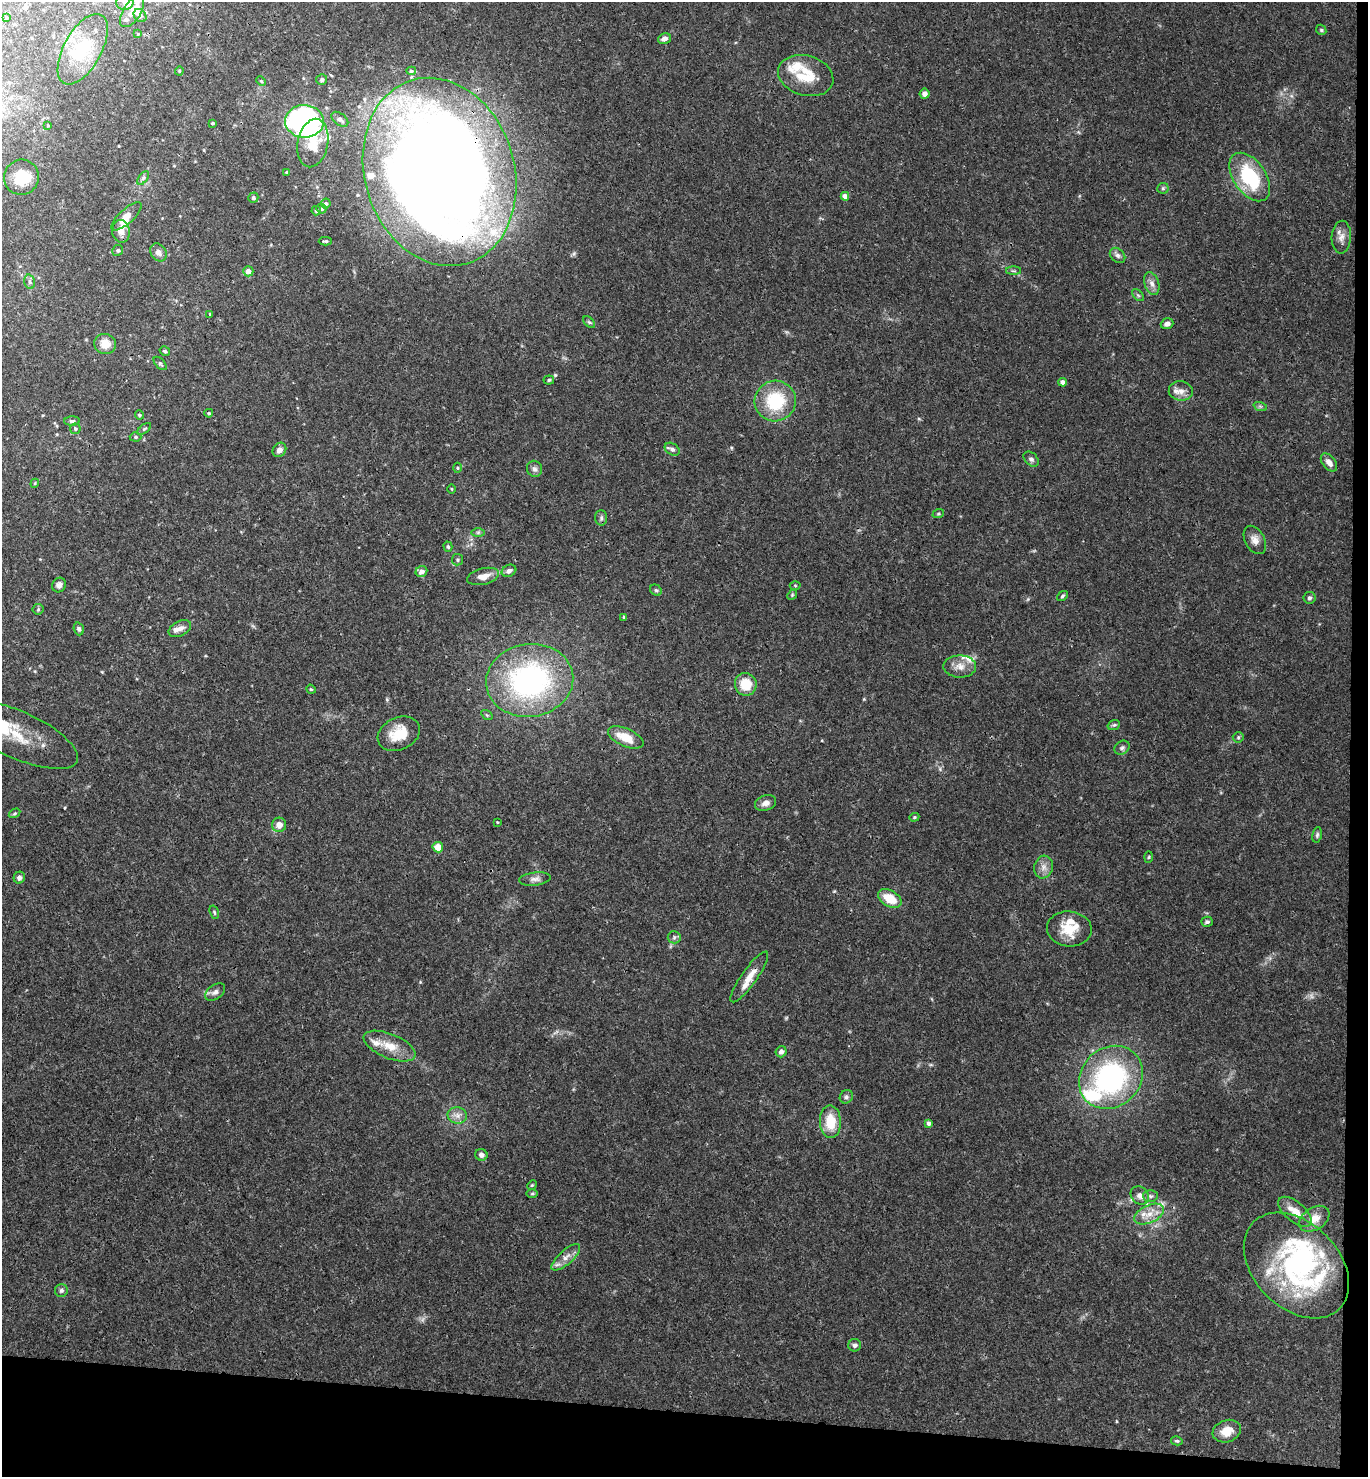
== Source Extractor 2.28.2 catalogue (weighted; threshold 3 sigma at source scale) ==
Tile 9 of 3 x 3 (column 3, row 3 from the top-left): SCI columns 2893-4258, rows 10-1484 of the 4516 x 4442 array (HDU 1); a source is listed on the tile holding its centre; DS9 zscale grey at full resolution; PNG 1370 x 1479 px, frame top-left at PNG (2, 2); each listed source drawn as its Kron ellipse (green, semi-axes under 4 px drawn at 4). Shown black and unused: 6% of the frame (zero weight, under 3 of 4 exposures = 6% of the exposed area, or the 3 px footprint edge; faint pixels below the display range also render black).
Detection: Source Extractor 2.28.2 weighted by HDU 2 'WHT'; one run over the whole footprint, this tile lists its part. Background 0.0362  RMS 0.0029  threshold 0.0131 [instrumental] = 3 sigma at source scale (4.5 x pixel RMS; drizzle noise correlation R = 1.50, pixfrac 1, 0.05/0.05 arcsec/px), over >= 5 px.
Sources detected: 157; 1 too faint to see at this stretch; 1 inside a brighter object's white glare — neither listed nor drawn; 19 inside a brighter listed object's ellipse — not listed separately; the other 136 listed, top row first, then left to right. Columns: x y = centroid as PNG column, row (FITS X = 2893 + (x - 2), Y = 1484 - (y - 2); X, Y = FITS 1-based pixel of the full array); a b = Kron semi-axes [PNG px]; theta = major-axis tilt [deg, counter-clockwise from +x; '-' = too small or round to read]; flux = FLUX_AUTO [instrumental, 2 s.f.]
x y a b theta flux
125 2 8 8 - 1.4
132 12 17 8 58 3.2
140 16 7 5 -46 1.1
6 18 4 2 - 0.25
1321 30 5 4 - 0.41
138 34 4 2 - 0.2
664 39 6 5 - 1.4
83 49 39 19 61 13
179 71 4 4 - 0.3
411 71 5 4 - 0.45
806 76 28 20 -16 9.6
322 80 5 5 - 0.76
261 81 5 3 - 0.32
925 94 5 5 - 1.4
340 119 10 6 -39 1.1
304 121 19 16 -2 91
212 123 3 2 - 0.38
48 125 3 3 - 0.3
313 143 24 15 79 7.7
287 172 4 3 - 0.36
440 172 96 75 -73 550
22 177 18 17 - 7.3
1250 177 27 16 -55 20
143 178 8 4 53 0.6
1163 188 5 5 - 0.44
845 196 4 4 - 2
253 198 5 4 - 0.44
326 204 5 5 - 0.7
321 209 5 4 - 0.47
316 211 5 4 - 0.58
126 216 19 7 42 3
121 231 11 8 -80 2.3
1341 237 16 9 87 2.1
325 241 6 3 1 0.5
118 250 5 5 - 0.54
158 252 10 7 -55 1.4
1118 255 8 6 -44 0.9
248 271 5 5 - 1.9
1013 271 7 4 0 0.49
30 282 7 5 -75 0.65
1152 283 12 7 -72 1.6
1138 295 7 4 -45 0.5
210 314 4 3 - 0.26
589 322 7 4 -44 0.55
1167 324 6 5 - 1.5
105 344 11 10 - 3.5
165 351 5 4 - 0.49
160 363 8 4 -47 0.54
549 380 5 4 - 0.44
1063 382 4 4 - 1.9
1181 391 12 9 -6 2
775 401 21 20 - 15
1260 406 7 4 -18 0.51
209 413 4 4 - 0.49
139 415 4 4 - 0.54
72 421 8 4 1 0.62
75 429 5 5 - 0.57
144 429 8 4 35 0.46
135 437 6 4 -1 0.47
672 449 8 5 -33 0.95
279 450 7 6 - 1.6
1031 459 9 6 -44 0.87
1329 462 10 6 -51 1.8
457 468 5 3 - 0.35
535 469 8 7 - 1
35 483 4 3 - 0.28
452 489 5 3 - 0.24
938 514 6 4 19 0.35
601 518 7 6 - 0.73
478 532 6 4 1 0.46
1255 540 15 9 -61 2.1
448 547 5 4 - 0.48
458 560 6 5 - 0.48
421 571 6 5 - 1.6
509 571 7 5 26 1
483 576 16 8 13 2.7
59 585 7 6 - 1.2
795 585 5 3 - 0.29
656 590 6 5 - 0.49
792 595 5 4 - 0.38
1062 596 6 4 38 0.42
1309 598 6 5 - 0.67
38 609 5 5 - 0.45
623 617 4 3 - 0.6
180 628 12 7 27 1.7
79 629 6 5 - 0.67
960 666 16 11 -1 2.9
530 680 44 36 8 62
746 684 11 11 - 6.3
311 689 5 4 - 0.38
487 715 6 4 -34 0.37
1114 725 6 4 20 0.45
16 734 67 23 -24 17
399 734 22 16 26 7.3
626 737 19 9 -24 6.2
1238 737 5 5 - 0.42
1122 748 8 6 38 0.77
766 803 11 7 18 1.7
15 813 6 4 30 0.42
914 817 5 4 - 0.34
497 822 3 2 - 0.23
279 825 7 7 - 2.2
1317 835 8 5 80 0.55
438 847 5 5 - 3.8
1149 857 5 3 - 0.32
1043 867 11 9 76 1.9
19 878 6 5 - 0.98
535 879 16 6 7 1.4
890 899 13 8 -30 6
214 912 7 4 -71 0.44
1207 922 6 5 - 0.68
1069 929 22 17 -5 7.3
674 937 6 6 - 0.73
749 977 30 7 54 4.1
215 992 11 7 35 1.2
390 1046 27 12 -22 5.4
781 1052 5 5 - 0.98
1111 1077 34 29 43 49
846 1097 7 6 - 0.73
457 1115 10 8 -13 1.6
830 1122 16 10 -87 7.3
929 1123 4 4 - 1.2
481 1155 6 5 - 1.2
532 1185 5 4 - 0.32
532 1193 6 4 1 0.36
1140 1196 10 8 -44 1.7
1150 1196 7 6 - 0.72
1295 1212 20 9 -40 4.5
1149 1214 16 8 25 3.5
1314 1219 17 11 33 4
566 1257 18 7 42 2.4
1296 1265 61 42 -45 54
61 1290 6 6 - 0.79
855 1345 6 6 - 0.92
1227 1431 14 11 19 4.2
1177 1441 6 4 -14 0.43
Overlapping masked pixels (flux is a lower limit): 2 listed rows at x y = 440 172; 566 1257
Isophote crosses this tile's border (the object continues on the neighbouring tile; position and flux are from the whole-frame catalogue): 2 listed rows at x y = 125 2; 16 734